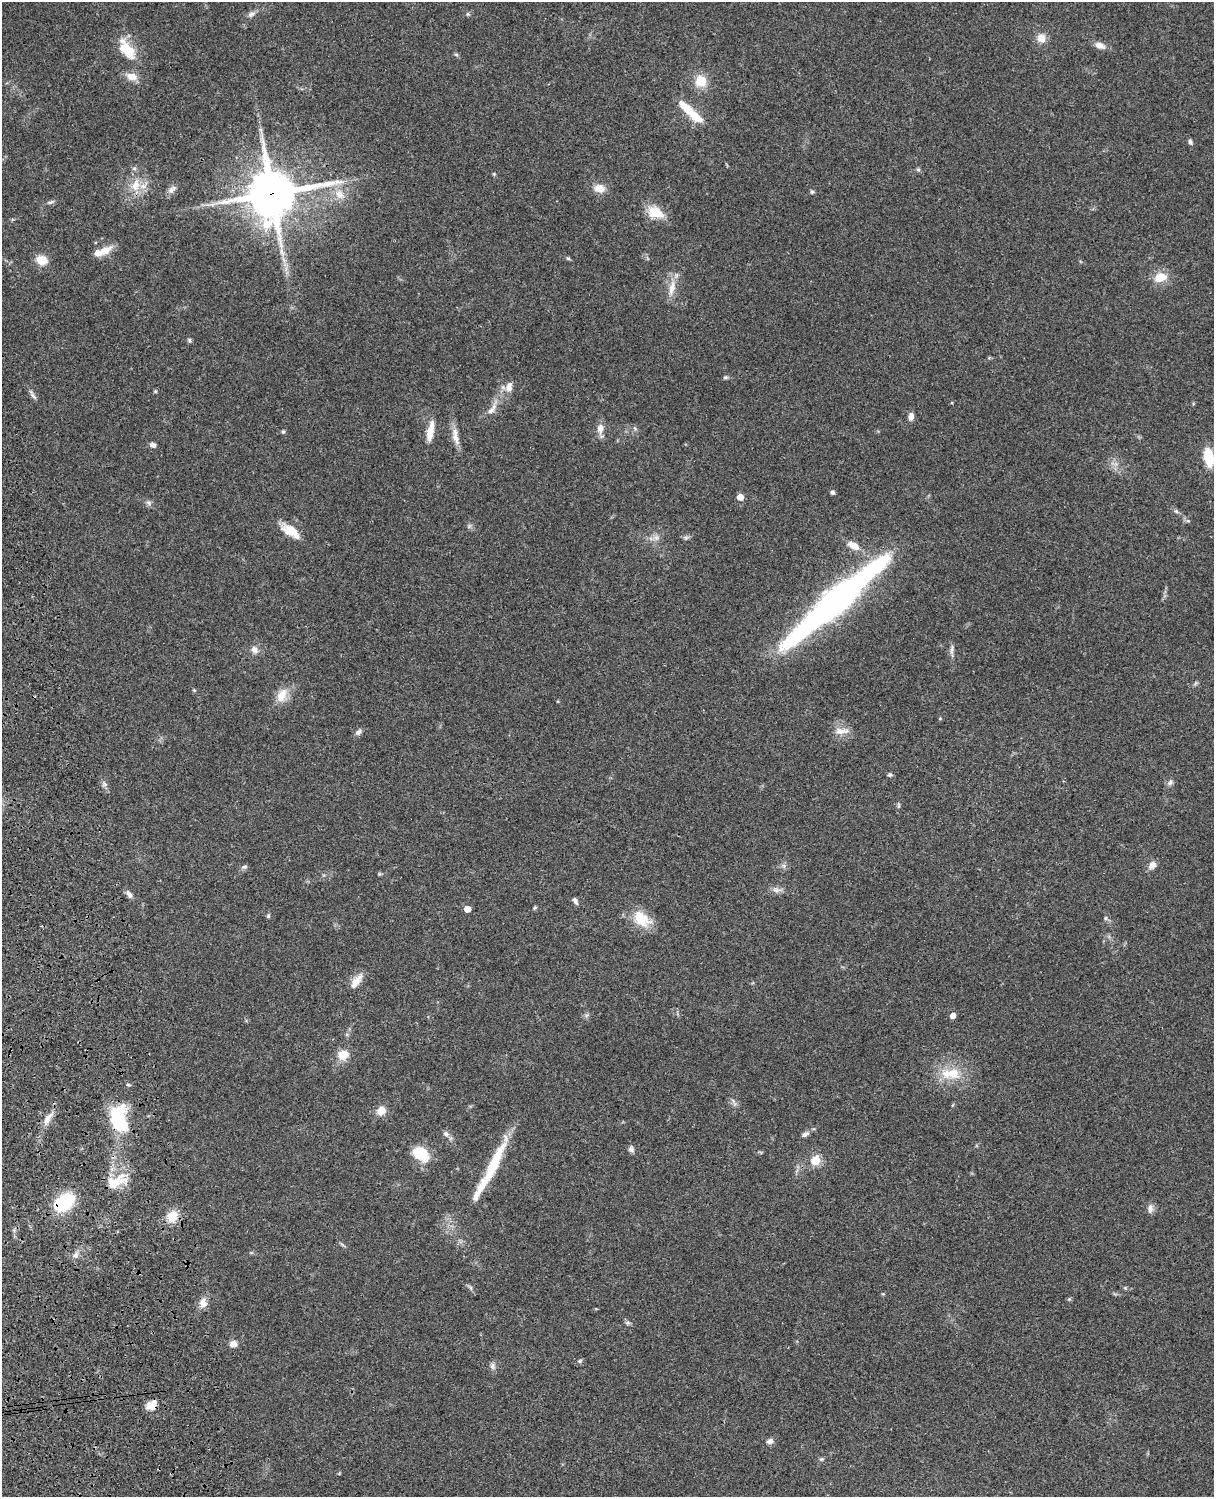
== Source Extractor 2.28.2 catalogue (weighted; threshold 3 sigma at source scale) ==
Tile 7 of 4 x 3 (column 3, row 2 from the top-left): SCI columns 2545-3756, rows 1773-3267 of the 5087 x 4927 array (HDU 1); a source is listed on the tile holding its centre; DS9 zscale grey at full resolution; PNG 1216 x 1499 px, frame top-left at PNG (2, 2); no overlay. Shown black and unused: <1% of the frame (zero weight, under 3 of 4 exposures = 6% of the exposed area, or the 3 px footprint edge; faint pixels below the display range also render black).
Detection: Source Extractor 2.28.2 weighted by HDU 2 'WHT'; one run over the whole footprint, this tile lists its part. Background 0.0787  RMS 0.0058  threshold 0.0262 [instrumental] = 3 sigma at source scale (4.5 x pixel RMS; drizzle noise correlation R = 1.50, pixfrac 1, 0.05/0.05 arcsec/px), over >= 5 px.
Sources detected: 103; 5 inside a brighter listed object's ellipse — not listed separately; the other 98 listed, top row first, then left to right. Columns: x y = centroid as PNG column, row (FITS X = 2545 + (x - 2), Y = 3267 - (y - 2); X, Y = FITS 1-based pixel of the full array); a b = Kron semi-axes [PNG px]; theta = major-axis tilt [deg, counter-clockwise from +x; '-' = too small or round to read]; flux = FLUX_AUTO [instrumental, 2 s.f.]
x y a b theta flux
251 14 11 7 27 2.2
468 14 5 5 - 0.82
1041 38 10 10 - 5.4
1100 45 14 8 -23 3.8
128 50 31 13 -58 15
132 77 15 9 -18 5.5
701 81 12 11 - 12
695 117 17 9 -41 11
1190 142 7 5 -70 1.3
918 170 6 4 -1 0.87
494 174 5 4 - 0.64
136 185 20 12 78 10
599 188 11 9 -10 6.3
172 190 13 7 41 2.9
812 192 6 5 - 0.96
272 194 16 16 - 2500
340 194 15 11 -47 6.9
51 202 10 4 15 1.4
655 212 22 14 -25 11
105 250 19 10 30 6.8
568 258 5 5 - 0.78
42 260 13 10 -12 7.9
284 260 9 4 -71 2.1
1160 277 16 11 20 9.1
672 288 25 8 79 7
189 340 7 4 -51 0.94
725 377 6 5 - 0.98
509 387 15 9 74 4.6
155 391 5 4 - 0.74
32 395 16 5 -58 2.1
490 411 12 7 33 3.1
911 416 9 6 83 2.8
600 428 12 9 87 4.4
430 431 25 7 80 8.3
283 432 5 5 - 0.82
456 437 26 8 -79 6
153 445 6 5 - 2.4
1209 457 17 9 -80 17
832 492 4 4 - 1.7
740 497 5 4 - 8
149 503 8 6 -3 1.6
1176 511 6 5 - 1
1188 521 6 4 -2 0.87
291 530 23 11 -26 11
656 538 8 6 -69 2.2
854 546 13 7 -29 6.8
835 601 130 20 41 230
952 649 15 5 81 2.1
254 650 11 9 -61 3
282 695 21 12 65 8
940 718 5 3 - 0.49
841 731 21 8 0 5.1
358 732 10 6 36 1.9
890 775 7 5 14 1
1170 782 9 6 51 1.6
104 784 8 7 - 1.6
899 806 8 4 90 0.92
1152 865 10 8 49 3.7
244 867 9 5 3 1.2
380 874 5 5 - 0.68
776 890 14 7 -13 2.8
129 894 11 6 -57 2.4
575 901 9 5 -60 1.7
535 908 6 4 32 0.73
467 909 5 4 - 6.4
268 916 5 5 - 0.88
1106 918 6 4 89 0.85
642 919 26 17 -41 14
356 981 21 8 54 6.5
953 1016 4 4 - 4.4
343 1055 14 12 21 7.9
950 1074 32 16 -3 16
128 1085 6 3 -2 0.72
733 1101 9 3 -47 1.2
381 1111 11 9 41 5.9
48 1119 19 8 57 5.2
119 1120 25 15 -80 47
446 1134 8 7 - 2.3
805 1134 9 6 28 2
631 1149 8 7 - 1.7
420 1154 19 14 -34 16
815 1160 12 11 - 8
494 1163 57 11 65 27
116 1181 34 15 24 15
64 1202 20 13 37 38
1150 1208 13 7 88 2.7
172 1216 13 11 58 10
76 1255 10 6 45 2.4
471 1288 7 4 -71 0.99
1069 1299 5 5 - 0.72
203 1303 12 9 -85 4.4
627 1323 7 5 -19 1.2
233 1344 8 7 - 3.5
580 1361 6 5 - 1.1
493 1366 9 7 -76 2
151 1405 13 8 37 6.4
770 1441 8 6 20 2.3
822 1459 6 5 - 0.91
Overlapping masked pixels (flux is a lower limit): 4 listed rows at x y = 272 194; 119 1120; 64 1202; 151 1405
Isophote crosses this tile's border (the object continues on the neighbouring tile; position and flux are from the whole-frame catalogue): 1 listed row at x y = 1209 457